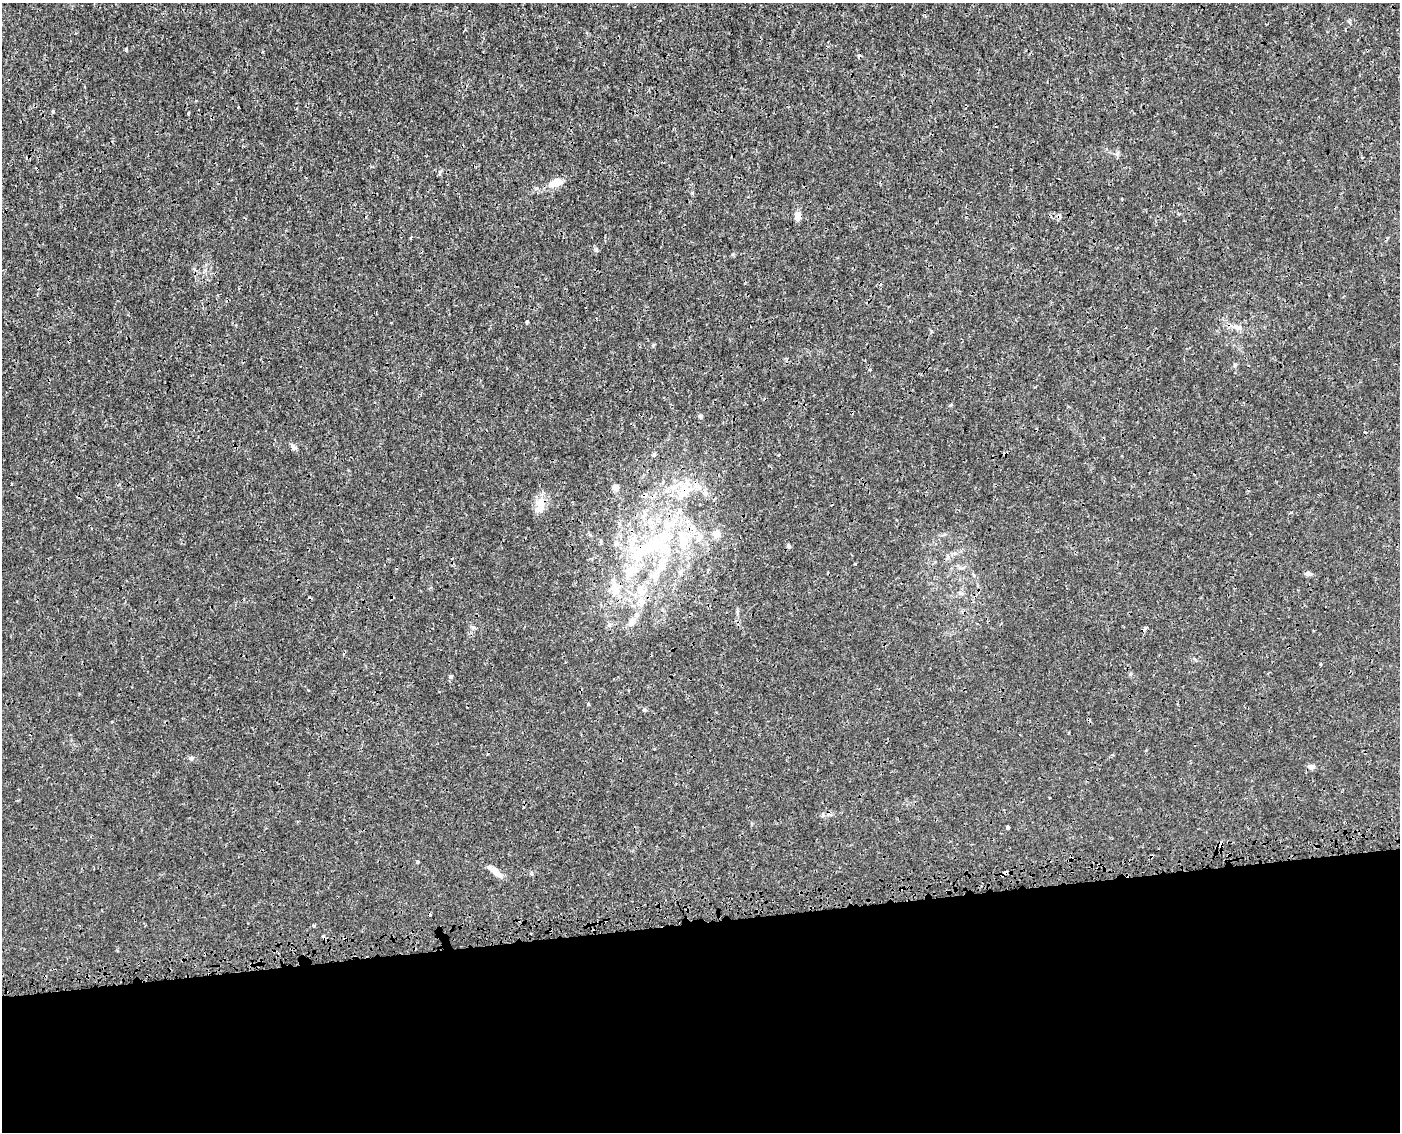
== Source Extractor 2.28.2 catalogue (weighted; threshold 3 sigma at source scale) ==
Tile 11 of 3 x 4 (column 2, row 4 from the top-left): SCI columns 1479-2876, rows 52-1181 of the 4397 x 4623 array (HDU 1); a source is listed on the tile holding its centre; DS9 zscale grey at full resolution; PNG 1402 x 1134 px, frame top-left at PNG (2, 3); no overlay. Shown black and unused: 19% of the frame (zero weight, under 3 of 4 exposures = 7% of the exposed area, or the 3 px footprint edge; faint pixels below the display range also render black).
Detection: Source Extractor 2.28.2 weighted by HDU 2 'WHT'; one run over the whole footprint, this tile lists its part. Background 0.00133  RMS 8.8e-04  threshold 0.00394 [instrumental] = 3 sigma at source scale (4.5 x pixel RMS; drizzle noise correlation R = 1.50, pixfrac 1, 0.0396/0.0396 arcsec/px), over >= 5 px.
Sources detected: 54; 2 inside a brighter object's white glare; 7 cosmic-ray / hot-pixel residue — not listed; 5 inside a brighter listed object's ellipse — not listed separately; the other 40 listed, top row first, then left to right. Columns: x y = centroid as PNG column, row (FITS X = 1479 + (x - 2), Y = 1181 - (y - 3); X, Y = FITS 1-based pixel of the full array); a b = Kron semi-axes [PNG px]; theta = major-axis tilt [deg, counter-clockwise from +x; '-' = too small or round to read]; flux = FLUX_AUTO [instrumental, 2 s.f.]
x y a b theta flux
126 49 4 3 - 0.13
188 113 4 3 - 0.07
553 184 16 10 1 0.73
798 216 11 7 81 0.48
596 250 6 4 -88 0.13
1237 328 15 7 -16 0.56
870 370 4 3 - 0.093
700 417 5 5 - 0.16
293 447 10 5 -34 0.24
654 455 6 5 - 0.14
616 488 6 6 - 0.53
684 491 24 17 81 2.3
705 493 8 6 42 0.27
541 502 22 10 78 1.1
1291 512 5 3 - 0.076
650 522 9 7 -74 0.41
716 534 7 6 - 0.93
682 536 19 13 -72 2.1
699 538 13 5 70 0.37
652 545 29 21 40 4.8
788 546 6 5 - 0.15
661 565 15 11 -57 1.2
631 571 20 15 31 2.1
1308 574 9 6 -13 0.24
615 589 20 12 -74 1.5
641 590 16 11 -63 1.2
632 622 13 8 56 0.73
609 625 6 6 - 0.18
1146 627 6 3 19 0.13
1321 664 3 3 - 0.15
451 676 6 4 31 0.11
588 704 4 3 - 0.1
644 710 5 5 - 0.14
191 758 6 5 - 0.18
1311 767 7 5 5 0.47
1008 827 4 3 - 0.29
417 862 5 3 - 0.12
496 872 17 7 -40 0.72
1005 872 5 4 - 0.3
531 933 2 2 - 0.091
Overlapping masked pixels (flux is a lower limit): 3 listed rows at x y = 684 491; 631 571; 1005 872
Unlisted compact peaks at least as high as the median listed source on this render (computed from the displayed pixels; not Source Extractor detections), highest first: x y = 653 345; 1235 365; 692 193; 733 254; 855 564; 314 926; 931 331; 473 627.